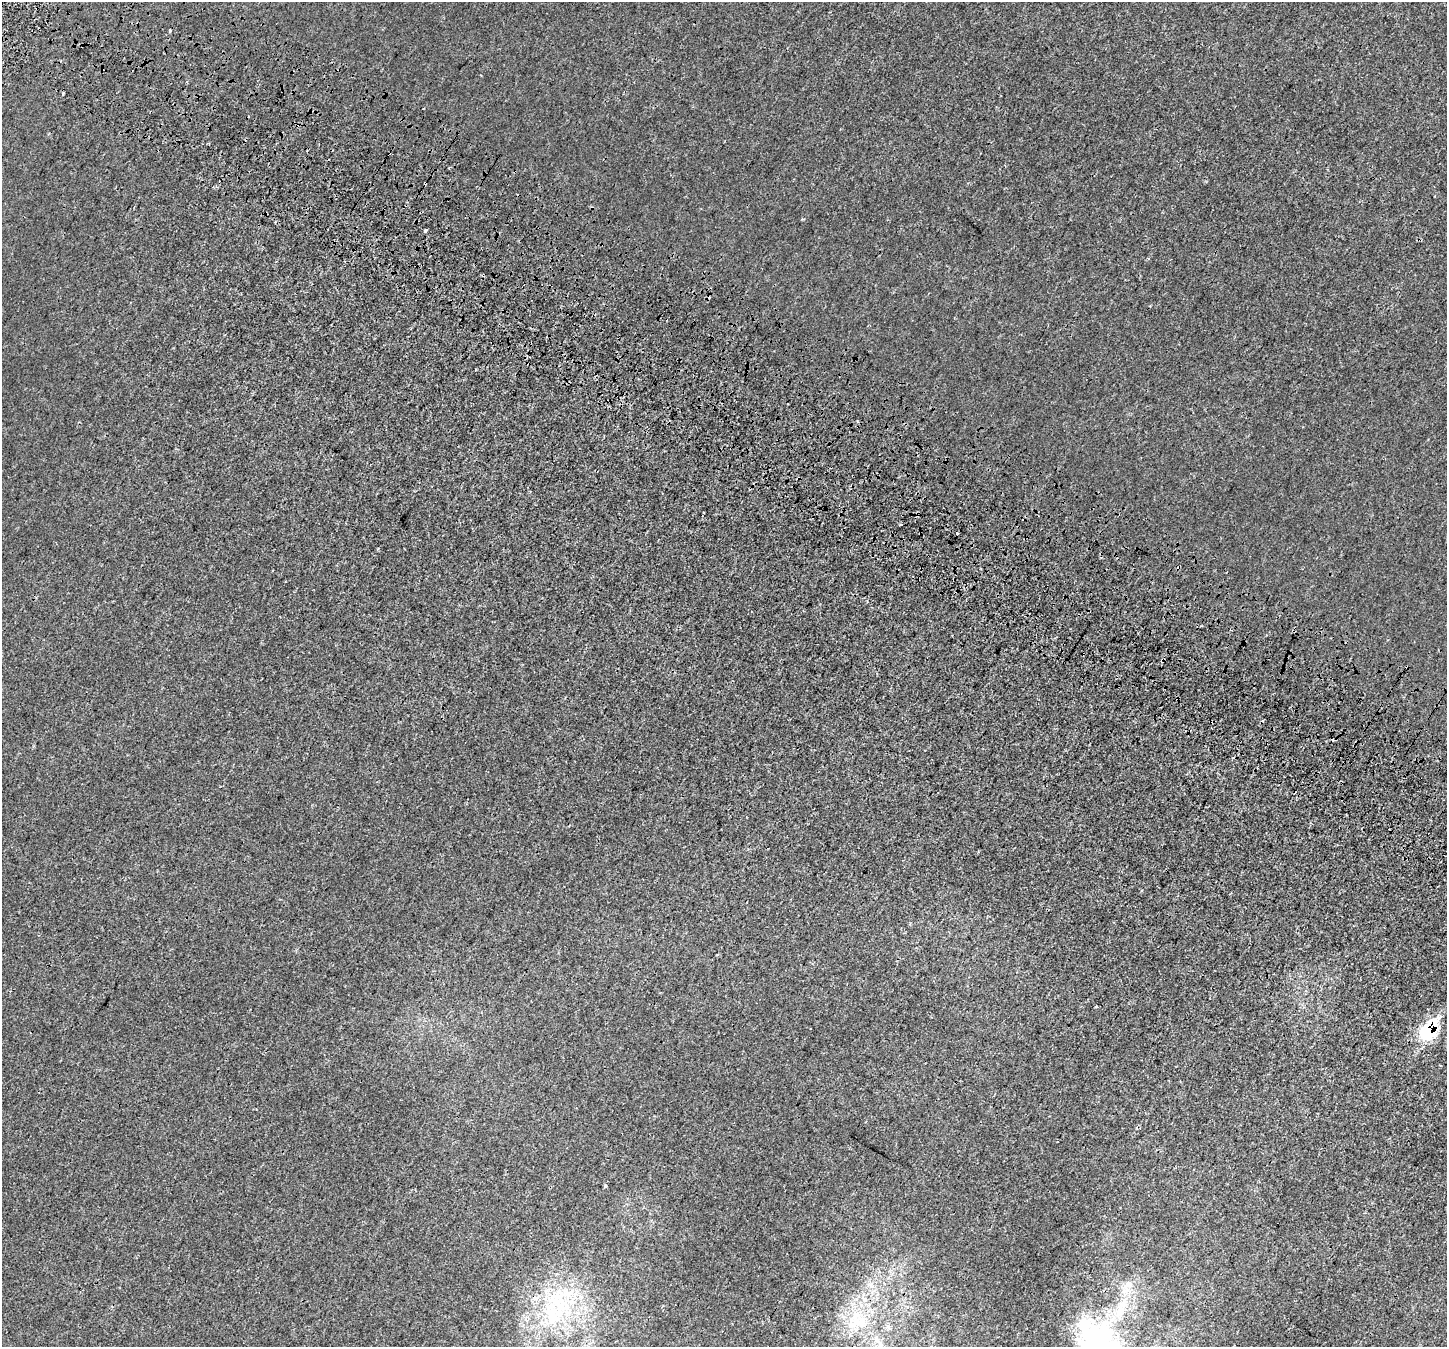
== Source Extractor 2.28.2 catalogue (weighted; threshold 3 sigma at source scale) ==
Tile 11 of 4 x 4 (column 3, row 3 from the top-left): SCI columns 3020-4464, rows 1686-3030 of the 6043 x 6121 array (HDU 1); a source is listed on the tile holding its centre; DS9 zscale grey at full resolution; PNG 1449 x 1349 px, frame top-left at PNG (2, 2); no overlay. Shown black and unused: <1% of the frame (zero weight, under 3 of 4 exposures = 9% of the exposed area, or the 3 px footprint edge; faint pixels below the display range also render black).
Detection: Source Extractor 2.28.2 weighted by HDU 2 'WHT'; one run over the whole footprint, this tile lists its part. Background 4.56e-04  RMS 0.0014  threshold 0.00613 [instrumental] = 3 sigma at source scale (4.5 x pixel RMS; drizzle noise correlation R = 1.50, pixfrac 1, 0.0396/0.0396 arcsec/px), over >= 5 px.
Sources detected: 19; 1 inside a brighter object's white glare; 5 cosmic-ray / hot-pixel residue — not listed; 2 inside a brighter listed object's ellipse — not listed separately; the other 11 listed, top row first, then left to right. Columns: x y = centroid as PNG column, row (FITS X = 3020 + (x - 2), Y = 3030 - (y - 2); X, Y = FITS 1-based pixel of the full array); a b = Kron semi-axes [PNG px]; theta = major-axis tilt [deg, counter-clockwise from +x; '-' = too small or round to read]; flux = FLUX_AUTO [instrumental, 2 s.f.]
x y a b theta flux
63 93 3 3 - 0.14
425 183 3 3 - 0.33
425 231 3 3 - 0.34
957 533 3 3 - 0.33
1294 631 4 3 - 0.12
1430 1029 22 12 55 8.3
605 1186 6 3 -82 0.17
1127 1285 14 7 33 1
557 1298 43 32 -77 12
856 1322 28 11 55 3.3
1103 1344 69 54 -59 25
Overlapping masked pixels (flux is a lower limit): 3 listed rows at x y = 425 183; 1294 631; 1430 1029
Isophote crosses this tile's border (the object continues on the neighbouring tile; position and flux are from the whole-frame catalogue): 1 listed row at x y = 1103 1344
Unlisted compact peaks at least as high as the median listed source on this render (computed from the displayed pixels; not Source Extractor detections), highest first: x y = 803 219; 476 369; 378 549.